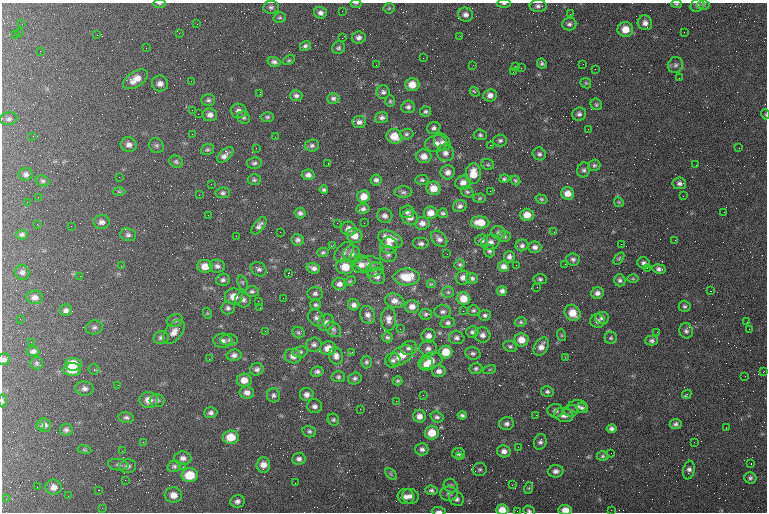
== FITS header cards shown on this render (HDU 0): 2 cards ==
NAXIS1  =                  765 / length of data axis 1
NAXIS2  =                  510 / length of data axis 2

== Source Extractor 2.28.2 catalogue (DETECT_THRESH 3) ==
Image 765 x 510 px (HDU 0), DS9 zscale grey, 1 PNG px = 1 image px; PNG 769 x 514 px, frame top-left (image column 1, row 510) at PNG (2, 3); each listed source drawn as its Kron ellipse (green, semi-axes under 4 px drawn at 4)
Background 159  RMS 8.1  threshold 24.2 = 3 sigma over >= 5 px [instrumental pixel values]
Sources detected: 395; all 395 listed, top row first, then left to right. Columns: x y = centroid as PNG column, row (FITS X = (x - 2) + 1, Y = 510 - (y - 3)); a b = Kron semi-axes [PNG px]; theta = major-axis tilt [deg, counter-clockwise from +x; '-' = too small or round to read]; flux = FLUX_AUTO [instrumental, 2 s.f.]
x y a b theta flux
159 3 6 3 -1 660
356 3 5 3 - 520
504 3 7 3 4 750
676 4 5 4 - 680
697 5 7 6 - 1300
703 5 6 4 -1 860
538 6 8 6 -1 1700
271 7 8 6 8 1400
389 8 5 5 - 860
342 11 2 2 - 590
320 13 6 6 - 2100
570 14 3 2 - 430
466 15 8 7 - 2300
280 18 6 5 - 950
645 23 7 7 - 3000
22 24 2 2 - 850
197 24 2 2 - 550
569 24 7 6 - 1600
625 29 8 7 - 7000
684 32 2 2 - 2900
19 33 2 2 - 310
179 33 2 2 - 310
16 34 2 2 - 220
97 35 2 2 - 280
460 36 3 2 - 650
342 38 2 2 - 2700
359 38 7 6 - 2000
305 46 5 5 - 1300
146 48 2 2 - 2800
338 48 6 6 - 1200
40 51 2 2 - 2800
423 58 2 2 - 1300
289 60 6 4 29 780
274 62 7 5 -15 1600
542 63 5 4 - 1200
583 64 3 2 - 470
376 65 2 2 - 300
473 65 2 2 - 870
675 65 8 7 - 1800
515 66 3 2 - 540
521 68 2 2 - 1300
595 69 2 2 - 230
513 72 2 2 - 220
679 78 2 2 - 260
135 79 14 7 32 5800
191 81 3 2 - 430
160 83 8 8 - 2700
586 83 6 4 -45 690
412 85 7 6 - 6100
383 92 6 6 - 1500
475 92 5 4 - 800
260 94 3 2 - 470
490 95 7 6 - 2900
296 96 6 5 - 1500
333 98 6 5 - 1300
208 100 7 5 -1 1400
390 101 6 5 - 810
596 104 6 5 - 900
408 107 7 6 - 1600
192 110 3 2 - 950
239 111 8 7 - 2300
425 111 5 5 - 1000
198 114 2 2 - 240
579 114 7 6 - 1700
765 114 5 3 - 500
210 115 7 6 - 2500
267 117 6 5 - 940
382 117 6 5 - 1600
244 118 6 6 - 1100
9 119 9 6 11 1600
359 122 7 6 - 2100
434 128 7 6 - 1400
588 129 2 2 - 340
192 134 2 2 - 1500
406 134 7 5 2 1100
480 135 6 5 - 1100
33 136 2 2 - 270
394 136 8 7 - 8000
275 137 2 2 - 350
500 140 7 6 - 1300
442 142 9 7 -51 2500
436 143 11 8 10 3300
129 145 8 7 - 2600
156 145 8 7 - 1300
312 145 7 6 - 1400
490 145 3 2 - 24000
256 148 2 2 - 910
739 148 2 2 - 350
207 150 7 5 21 990
445 153 8 8 - 2800
539 154 7 6 - 1400
225 155 10 5 43 3600
424 156 8 7 - 4000
176 162 7 5 -29 1100
254 163 7 5 8 1300
328 164 2 2 - 280
488 164 6 5 - 810
594 165 6 5 - 1100
696 165 2 2 - 960
584 170 7 6 - 1400
448 172 7 7 - 2600
473 173 10 7 88 7300
26 174 7 6 - 1700
308 175 6 5 - 2100
119 177 3 2 - 440
504 179 5 4 - 1000
254 180 6 5 - 1000
376 180 6 5 - 1600
422 180 6 5 - 970
515 180 5 4 - 820
43 181 7 5 -16 1100
463 183 8 7 - 3400
679 183 7 5 -8 1700
211 184 2 2 - 220
433 188 7 6 - 6200
324 190 4 3 - 1100
119 191 6 4 -1 730
490 191 2 2 - 300
403 192 9 6 0 1500
467 192 6 5 - 980
223 193 7 5 5 1100
567 193 6 6 - 4800
199 195 2 2 - 380
364 196 6 6 - 5300
683 196 2 2 - 1300
38 197 3 2 - 660
480 198 6 4 3 790
541 199 6 4 -16 840
27 202 2 2 - 530
619 202 5 4 - 690
460 206 7 6 - 1700
363 209 7 4 7 1400
407 212 7 6 - 1600
724 212 3 2 - 410
300 213 5 5 - 1500
430 213 7 6 - 4500
443 213 5 5 - 970
208 215 2 2 - 300
527 215 7 6 - 5800
385 216 8 7 - 2200
410 217 8 7 - 3200
102 222 8 7 - 2300
480 222 9 6 -3 7400
337 223 2 2 - 1700
364 223 2 2 - 1100
422 223 7 6 - 2600
37 224 2 2 - 330
71 226 2 2 - 220
259 226 10 5 52 2100
349 229 8 7 - 2900
280 232 2 2 - 400
554 232 2 2 - 760
498 233 7 6 - 1600
22 234 6 5 - 1200
128 235 8 6 -4 1600
236 236 3 2 - 5500
355 236 8 7 - 4700
504 236 6 5 - 1100
390 239 13 7 -23 7500
439 239 9 6 -46 2200
298 240 6 5 - 1600
482 240 6 5 - 1400
675 240 2 2 - 370
490 242 9 7 15 2400
421 244 8 6 0 1800
621 244 2 2 - 510
333 245 4 2 - 970
389 245 8 8 - 4200
522 245 6 5 - 1700
535 247 6 5 - 2100
489 251 6 5 - 1200
323 252 6 4 11 1000
344 252 12 7 49 2300
351 253 8 8 - 2500
447 254 2 2 - 910
388 255 8 7 - 1700
358 257 2 2 - 1900
509 257 6 5 - 1800
619 258 7 3 54 640
573 259 7 6 - 1500
643 263 6 5 - 1500
368 264 13 8 -4 3500
460 264 5 5 - 900
565 264 2 2 - 750
361 265 10 8 -2 3400
516 265 2 2 - 3700
121 266 2 2 - 350
205 266 8 6 -2 5500
217 266 8 6 -9 1800
503 266 5 5 - 2400
345 267 9 7 -5 8900
313 268 7 5 -18 2200
647 268 2 2 - 3000
259 269 8 6 -34 1700
375 269 9 7 13 2000
659 269 7 5 -9 1800
22 272 8 7 - 1900
288 273 2 2 - 13000
80 276 2 2 - 320
376 276 9 7 -34 2700
407 277 13 8 0 12000
463 278 7 7 - 3000
472 278 6 5 - 1400
540 279 7 5 -1 1100
633 279 6 4 0 600
223 280 7 6 - 1500
620 280 6 5 - 1500
350 281 6 3 26 640
243 283 8 4 -69 950
339 284 7 6 - 2300
431 284 4 4 - 590
537 287 2 2 - 310
252 291 6 5 - 1200
502 291 5 4 - 1700
711 291 3 2 - 820
448 292 6 5 - 920
597 293 6 6 - 2300
315 294 7 6 - 1500
234 296 9 8 - 5600
35 297 8 6 3 2600
283 298 2 2 - 290
463 299 7 6 - 6500
243 300 8 7 - 1900
258 301 2 2 - 410
395 301 10 7 -16 3300
315 305 5 4 - 1000
354 305 6 5 - 2000
685 306 6 5 - 1000
412 307 7 6 - 3300
228 308 6 6 - 1500
260 308 2 2 - 230
66 310 6 6 - 1800
473 310 6 5 - 1000
463 311 2 2 - 320
443 312 8 6 1 1700
207 313 5 3 - 460
573 313 8 7 - 6900
426 314 6 5 - 1000
368 315 9 7 -63 2600
485 315 6 5 - 1300
316 318 9 7 -47 2100
602 318 7 6 - 1700
20 319 2 2 - 320
389 319 11 7 -88 3000
175 320 8 6 23 1500
597 321 7 7 - 1900
521 322 6 4 15 880
747 322 2 2 - 220
326 323 9 7 53 2500
448 323 7 5 13 1400
94 327 8 7 - 1800
333 329 8 6 -45 1400
400 329 3 2 - 500
749 329 3 2 - 490
265 331 3 2 - 490
686 331 8 6 -78 1500
174 332 14 8 51 3900
472 332 6 6 - 1400
657 332 2 2 - 320
298 333 6 5 - 970
482 335 8 7 - 2200
561 335 6 4 -71 660
428 336 7 6 - 2700
161 337 8 6 12 1500
387 337 5 5 - 1000
457 338 8 6 -16 1600
611 338 6 6 - 980
229 340 9 5 0 1400
521 340 7 6 - 5700
222 341 9 7 -1 2400
652 341 6 5 - 1300
31 342 2 2 - 420
314 344 7 7 - 1600
510 346 7 5 -26 1100
541 347 10 6 58 3400
328 348 8 7 - 5700
409 348 8 7 - 1700
428 348 8 8 - 2300
33 351 6 4 4 1600
300 352 8 5 9 1300
352 352 3 2 - 2700
446 352 6 6 - 8800
473 353 8 6 -15 1400
234 355 7 5 10 1900
401 355 13 8 36 8400
293 356 8 7 - 3000
336 356 8 7 - 2400
565 358 3 2 - 870
4 359 6 5 - 1600
209 359 2 2 - 630
393 360 8 7 - 1600
431 361 12 7 22 7000
366 362 6 5 - 1100
37 363 6 6 - 1000
73 364 8 6 -2 11000
426 365 7 6 - 2900
94 369 5 5 - 970
257 369 7 6 - 1700
476 369 6 5 - 1100
72 370 9 6 -2 10000
489 370 7 3 19 660
439 371 7 6 - 2500
317 372 6 5 - 1500
763 372 2 2 - 390
745 376 2 2 - 370
338 377 7 5 -4 1100
355 378 7 5 16 1300
244 380 7 6 - 5000
398 381 5 4 - 800
118 385 3 2 - 390
84 388 9 7 -10 2100
247 392 7 6 - 3000
547 392 6 5 - 1200
687 394 5 3 - 2500
274 395 7 6 - 1500
306 395 7 6 - 2400
423 395 2 2 - 550
149 400 9 8 - 4900
157 400 7 6 - 1400
2 401 6 3 -88 660
396 401 3 2 - 490
315 406 7 7 - 2000
577 406 9 6 8 2000
582 408 6 5 - 1100
360 409 2 2 - 4700
555 411 8 6 -6 1800
571 411 7 5 14 1100
211 413 6 5 - 1600
462 415 4 4 - 1200
536 415 2 2 - 240
564 415 10 7 -11 3200
419 416 6 6 - 3300
437 417 6 5 - 1300
126 418 8 5 -13 1400
333 420 6 5 - 1100
507 424 7 6 - 1800
676 424 6 5 - 1400
44 425 7 6 - 2400
40 426 3 3 - 890
726 428 2 2 - 280
611 429 5 4 - 1500
66 430 6 6 - 1500
309 432 7 5 -15 1200
432 433 7 6 - 9300
231 437 8 7 - 9500
143 442 2 2 - 270
540 442 8 6 71 1600
694 442 2 2 - 1600
518 447 2 2 - 250
422 449 6 6 - 1800
84 450 7 3 -9 630
122 451 3 2 - 450
504 451 7 6 - 2600
611 453 2 2 - 280
459 454 6 5 - 1700
603 456 6 4 1 950
459 457 2 2 - 3600
183 458 8 6 -3 2400
299 459 7 6 - 1900
751 463 3 2 - 720
118 465 10 6 -7 1500
263 465 7 7 - 4200
128 466 8 7 - 2100
174 466 7 5 14 1200
183 467 3 3 - 600
480 469 7 6 - 1100
689 470 9 5 78 1900
556 471 8 6 4 2200
391 474 7 4 -45 890
190 475 8 7 - 13000
750 478 6 5 - 1200
125 480 2 2 - 590
295 483 2 2 - 460
512 485 3 2 - 330
451 486 7 6 - 1300
37 487 2 2 - 220
53 487 8 7 - 3400
529 488 6 4 71 650
98 490 2 2 - 250
431 490 6 4 -7 1200
449 494 9 7 -1 2000
173 495 8 7 - 4400
68 496 3 2 - 440
410 496 8 7 - 2500
406 497 8 7 - 2900
6 499 2 2 - 310
456 499 8 6 -41 1900
237 501 7 6 - 1900
102 508 2 2 - 310
502 510 6 5 - 5900
565 510 7 5 0 3800
611 510 2 2 - 610
439 511 7 3 -2 1500
517 511 2 2 - 230
529 511 6 5 - 920
At the frame edge (FLAGS 8, measured only in part): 12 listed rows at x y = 159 3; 356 3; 504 3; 676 4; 765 114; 4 359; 2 401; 502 510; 565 510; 439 511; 517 511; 529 511